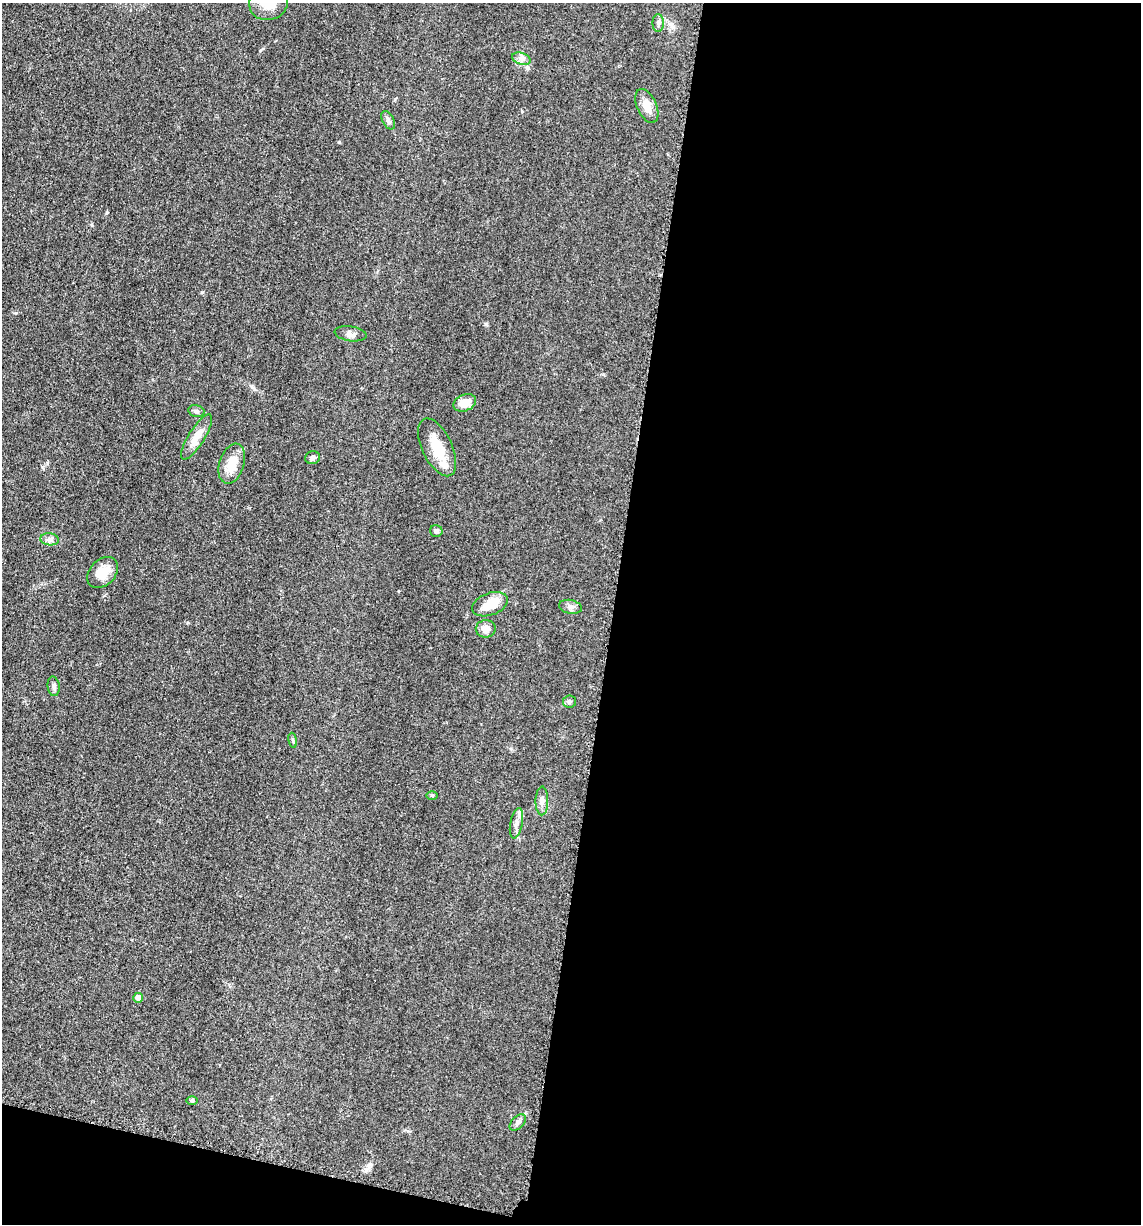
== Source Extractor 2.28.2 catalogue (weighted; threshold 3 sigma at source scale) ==
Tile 16 of 4 x 4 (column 4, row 4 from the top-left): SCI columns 3664-4802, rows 21-1242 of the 4980 x 4922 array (HDU 1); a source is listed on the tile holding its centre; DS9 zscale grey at full resolution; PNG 1143 x 1226 px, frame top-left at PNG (2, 3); each listed source drawn as its Kron ellipse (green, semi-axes under 4 px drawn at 4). Shown black and unused: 49% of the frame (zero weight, under 3 of 5 exposures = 4% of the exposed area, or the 3 px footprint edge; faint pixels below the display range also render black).
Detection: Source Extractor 2.28.2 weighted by HDU 2 'WHT'; one run over the whole footprint, this tile lists its part. Background 0.0565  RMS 0.0059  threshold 0.0265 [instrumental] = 3 sigma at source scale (4.5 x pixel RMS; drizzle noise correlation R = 1.50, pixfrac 1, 0.05/0.05 arcsec/px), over >= 5 px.
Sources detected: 29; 1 inside a brighter object's white glare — neither listed nor drawn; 1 inside a brighter listed object's ellipse — not listed separately; the other 27 listed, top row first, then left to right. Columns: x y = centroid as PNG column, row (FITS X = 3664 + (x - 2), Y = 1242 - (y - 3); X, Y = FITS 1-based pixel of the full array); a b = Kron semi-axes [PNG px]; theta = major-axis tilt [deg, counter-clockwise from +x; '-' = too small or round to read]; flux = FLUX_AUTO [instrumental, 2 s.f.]
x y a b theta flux
269 3 20 17 18 10
658 23 9 5 -90 1.7
521 59 9 5 -20 2.4
647 106 18 10 -66 6.3
388 120 10 6 -62 1.7
351 334 16 7 -8 2.7
465 403 12 8 24 7.2
196 411 8 6 -14 1.4
197 437 26 8 58 9
437 447 31 15 -64 15
313 458 7 6 - 1.7
232 464 21 12 72 11
436 531 6 5 - 1.5
49 539 9 6 -7 2.2
103 572 18 13 47 9
490 604 18 11 20 12
570 607 11 7 -12 2.2
486 629 10 8 9 4.4
54 686 10 6 -84 1.8
569 702 6 6 - 1.2
293 740 7 3 -81 0.88
432 795 6 4 1 0.74
542 801 14 6 89 2.7
516 823 15 6 78 2.9
138 998 5 4 - 4
192 1101 6 4 0 0.86
518 1122 10 6 44 1.7
Isophote crosses this tile's border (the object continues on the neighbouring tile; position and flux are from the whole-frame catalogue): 1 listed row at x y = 269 3
Unlisted compact peaks at least as high as the median listed source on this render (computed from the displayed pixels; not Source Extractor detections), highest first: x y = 202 292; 339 142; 486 324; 16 313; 107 212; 254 389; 92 225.